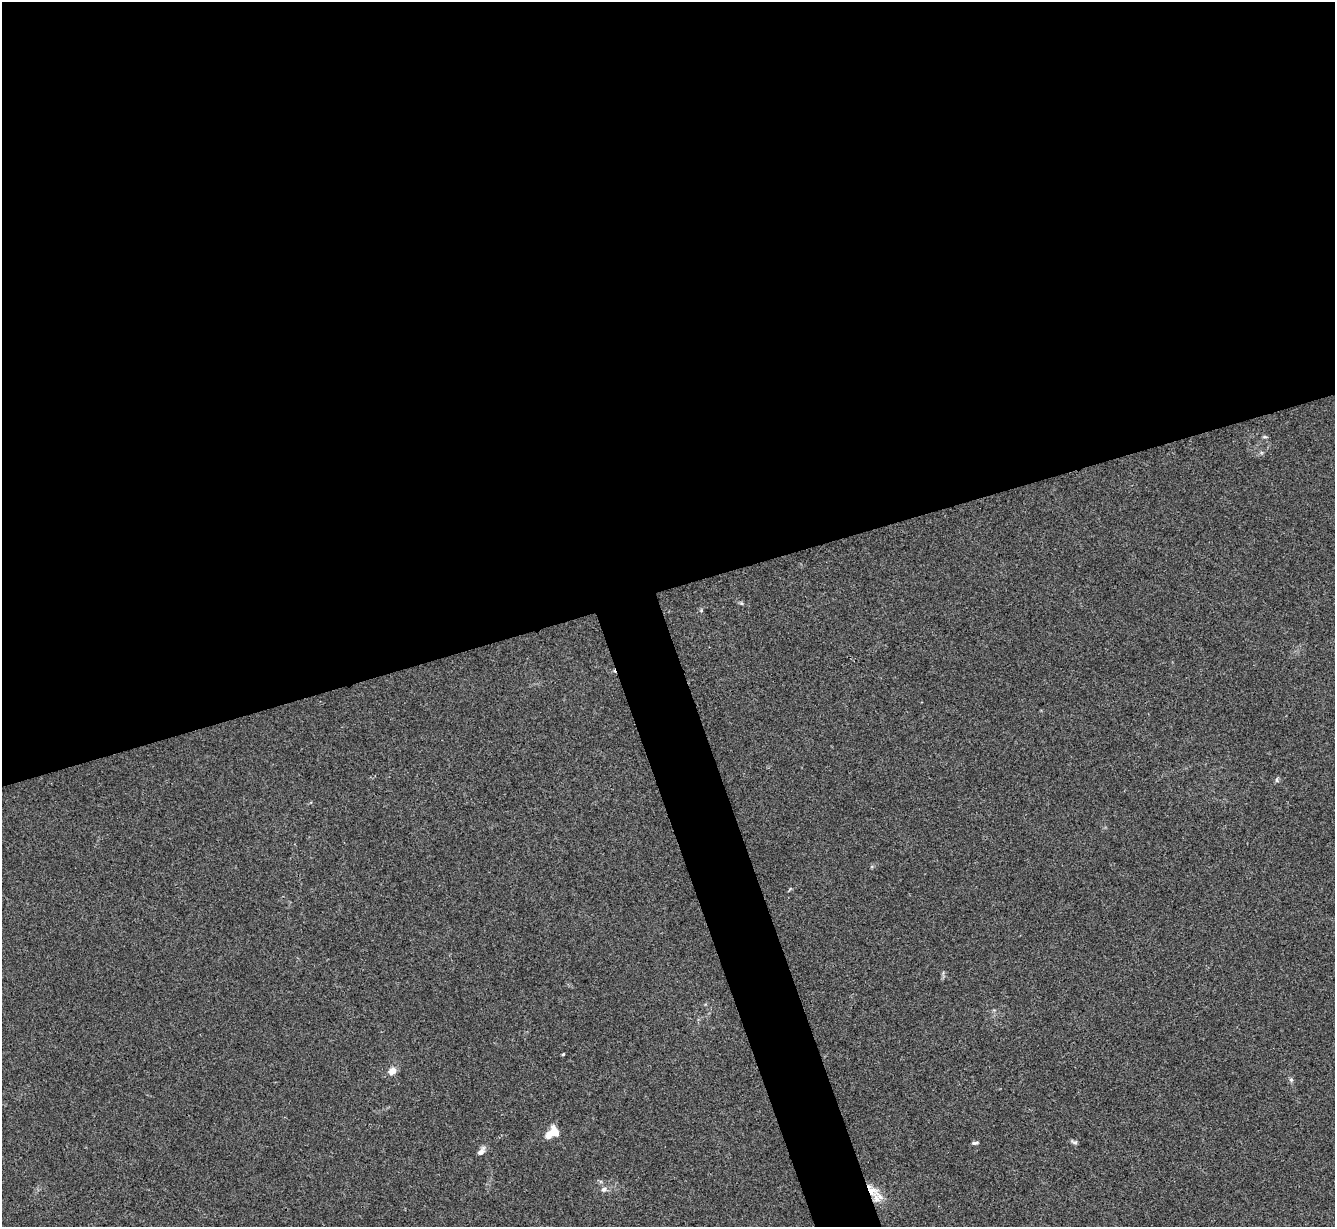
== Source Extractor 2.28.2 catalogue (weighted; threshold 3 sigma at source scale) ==
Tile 2 of 4 x 4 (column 2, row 1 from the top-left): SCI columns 1339-2671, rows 3951-5175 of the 5340 x 5325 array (HDU 1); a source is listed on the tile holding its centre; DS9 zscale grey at full resolution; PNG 1337 x 1229 px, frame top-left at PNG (2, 2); no overlay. Shown black and unused: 51% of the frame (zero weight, under 3 of 4 exposures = <1% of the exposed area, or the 3 px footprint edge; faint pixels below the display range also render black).
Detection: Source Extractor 2.28.2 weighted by HDU 2 'WHT'; one run over the whole footprint, this tile lists its part. Background 0.0334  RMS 0.0043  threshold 0.0195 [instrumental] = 3 sigma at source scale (4.5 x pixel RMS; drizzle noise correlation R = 1.50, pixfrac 1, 0.05/0.05 arcsec/px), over >= 5 px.
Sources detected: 13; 2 inside a brighter listed object's ellipse — not listed separately; the other 11 listed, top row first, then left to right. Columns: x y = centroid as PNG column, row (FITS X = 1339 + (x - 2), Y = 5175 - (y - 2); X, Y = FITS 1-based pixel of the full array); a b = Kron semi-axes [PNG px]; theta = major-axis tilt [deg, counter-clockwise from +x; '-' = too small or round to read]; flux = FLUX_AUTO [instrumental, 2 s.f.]
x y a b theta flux
1265 437 7 4 0 0.58
1277 780 8 4 82 0.66
563 1054 4 3 - 0.49
392 1071 8 7 - 3.6
1291 1080 6 5 - 0.75
550 1134 11 7 46 4.2
1074 1142 10 4 -17 0.9
975 1143 8 4 8 0.86
481 1151 12 6 51 1.9
604 1189 7 6 - 1.5
872 1191 24 12 -51 8.1
Overlapping masked pixels (flux is a lower limit): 1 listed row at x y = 872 1191